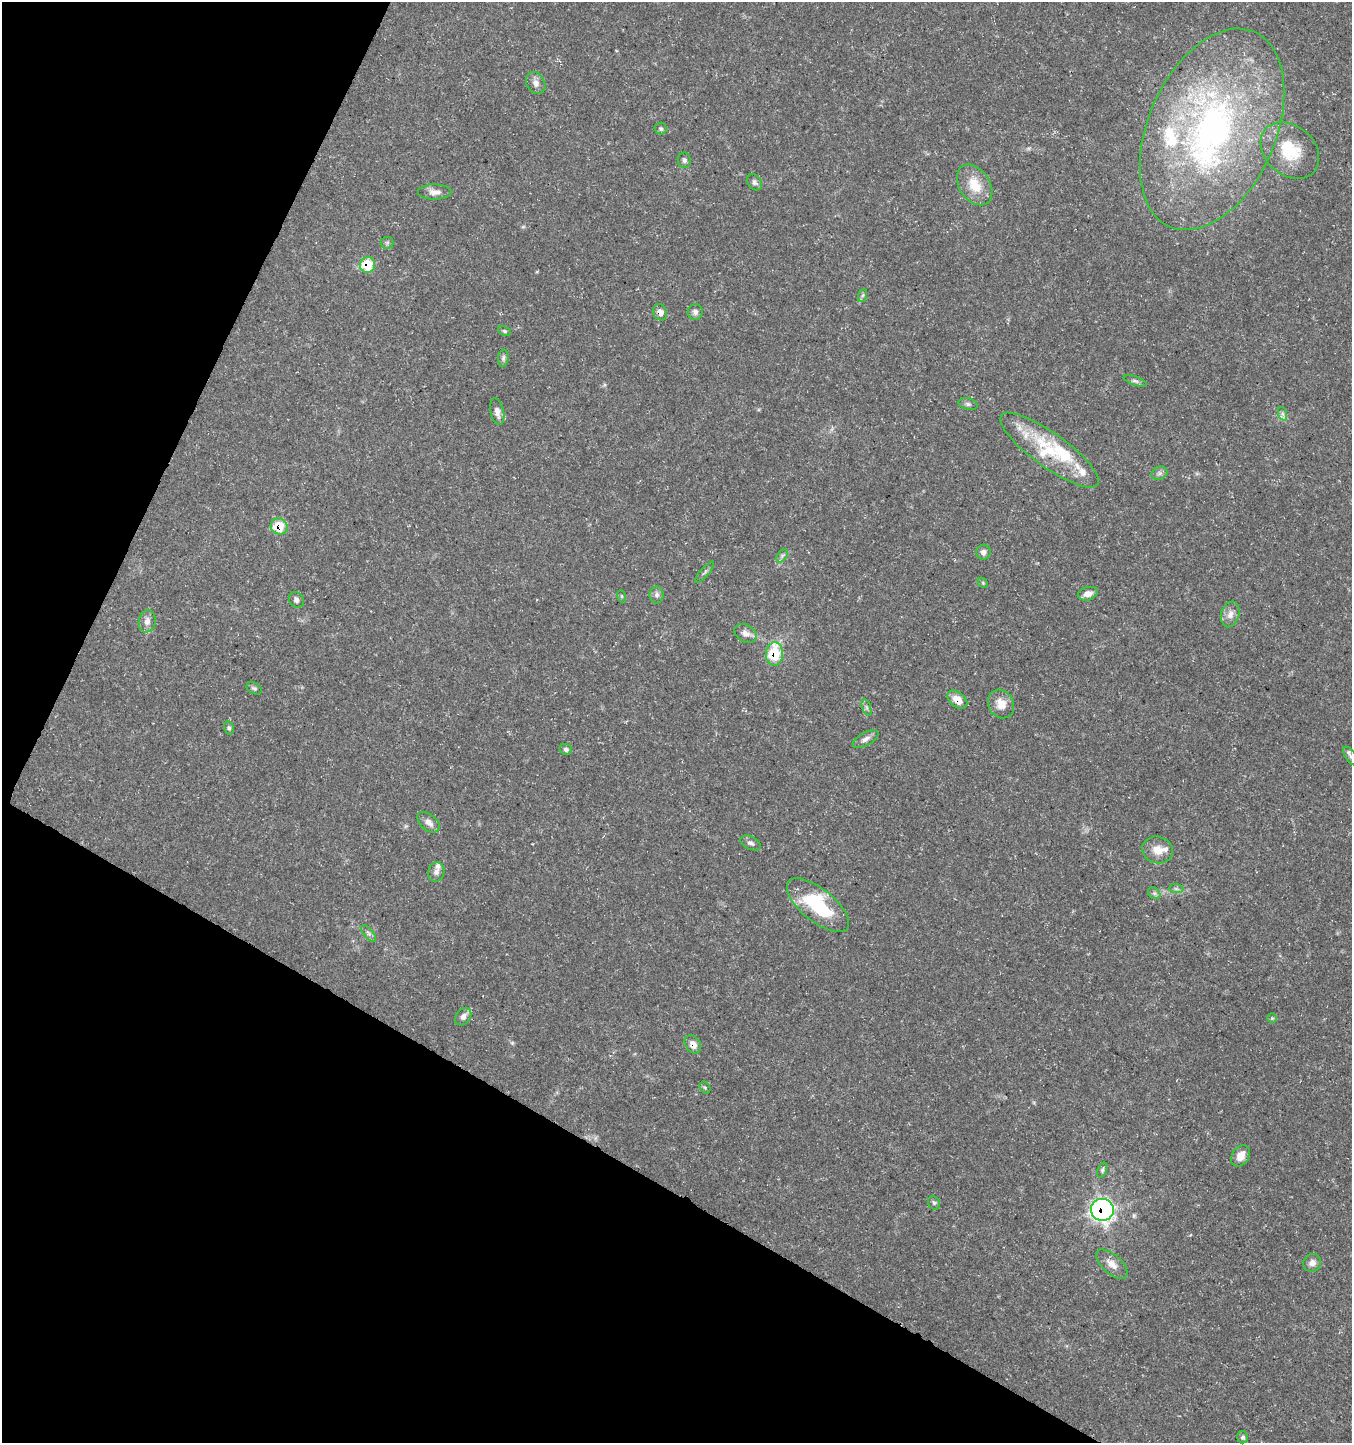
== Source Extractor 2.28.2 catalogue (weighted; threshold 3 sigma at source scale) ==
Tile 9 of 4 x 4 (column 1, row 3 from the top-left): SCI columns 266-1615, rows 1441-2881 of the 5865 x 5771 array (HDU 1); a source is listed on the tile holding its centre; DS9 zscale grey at full resolution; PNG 1354 x 1445 px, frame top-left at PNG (2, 2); each listed source drawn as its Kron ellipse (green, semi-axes under 4 px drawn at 4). Shown black and unused: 26% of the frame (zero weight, under 3 of 5 exposures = <1% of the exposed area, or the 3 px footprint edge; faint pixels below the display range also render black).
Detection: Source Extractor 2.28.2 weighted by HDU 2 'WHT'; one run over the whole footprint, this tile lists its part. Background 0.0388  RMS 0.0025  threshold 0.0112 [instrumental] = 3 sigma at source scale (4.5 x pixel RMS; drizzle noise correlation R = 1.50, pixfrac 1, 0.0396/0.0396 arcsec/px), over >= 5 px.
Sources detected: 74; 1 too faint to see at this stretch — neither listed nor drawn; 12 inside a brighter listed object's ellipse — not listed separately; the other 61 listed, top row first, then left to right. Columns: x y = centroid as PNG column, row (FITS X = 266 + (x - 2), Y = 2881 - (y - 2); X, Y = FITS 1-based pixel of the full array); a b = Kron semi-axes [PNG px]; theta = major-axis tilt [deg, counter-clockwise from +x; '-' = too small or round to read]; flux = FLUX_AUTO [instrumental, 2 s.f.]
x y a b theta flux
536 83 12 9 -59 1.4
661 129 6 6 - 0.41
1212 129 106 64 66 100
1290 150 32 24 -42 10
684 160 7 6 - 0.64
754 182 9 6 -52 0.78
975 185 22 15 -56 5.4
435 192 17 7 0 1.6
387 243 6 6 - 0.46
368 265 8 7 - 7.9
863 295 7 4 70 0.42
660 312 8 6 -63 1.9
695 312 8 7 - 0.82
504 331 6 4 -28 0.43
503 358 9 5 84 0.67
1135 381 12 4 -19 0.7
968 404 10 5 -15 0.69
497 412 13 6 -77 1.5
1283 414 7 4 -71 0.56
1050 450 59 17 -36 15
1159 473 8 6 21 0.73
279 526 9 8 - 6.3
983 552 7 7 - 1.1
782 556 7 4 56 0.6
705 572 13 2 49 0.47
983 583 6 4 -47 0.3
1088 594 10 6 17 1.6
657 595 8 7 - 0.85
621 596 6 4 -71 0.31
296 600 8 7 - 0.87
1230 614 13 9 73 1.7
147 621 11 8 79 1.5
745 633 12 8 -30 1.5
774 654 12 8 88 10
254 688 8 5 -26 0.51
957 700 11 7 -39 3.1
1001 704 15 12 -59 3.1
867 708 8 3 -71 0.47
229 728 7 5 -79 0.55
865 739 14 6 29 1.2
566 749 6 5 - 0.65
1350 756 11 5 -56 0.99
428 822 13 8 -41 1.7
750 843 11 6 -26 0.87
1157 850 16 13 -15 3
436 872 10 8 75 1.1
1176 889 7 4 -1 0.54
1154 893 7 5 -43 0.56
818 905 38 16 -39 17
368 933 10 4 -51 0.72
463 1017 9 7 52 1.2
1272 1018 5 5 - 0.35
693 1044 10 7 -56 1.9
705 1087 6 5 - 0.35
1240 1156 11 8 56 2.4
1102 1170 8 4 69 0.47
934 1203 7 5 -62 0.49
1102 1210 11 11 - 80
1312 1263 9 8 - 1.5
1112 1264 19 9 -41 2.4
1243 1437 6 5 - 0.6
Overlapping masked pixels (flux is a lower limit): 7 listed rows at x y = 368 265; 660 312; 279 526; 774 654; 957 700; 693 1044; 1102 1210
Isophote crosses this tile's border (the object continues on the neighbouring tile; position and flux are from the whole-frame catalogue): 1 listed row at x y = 1350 756